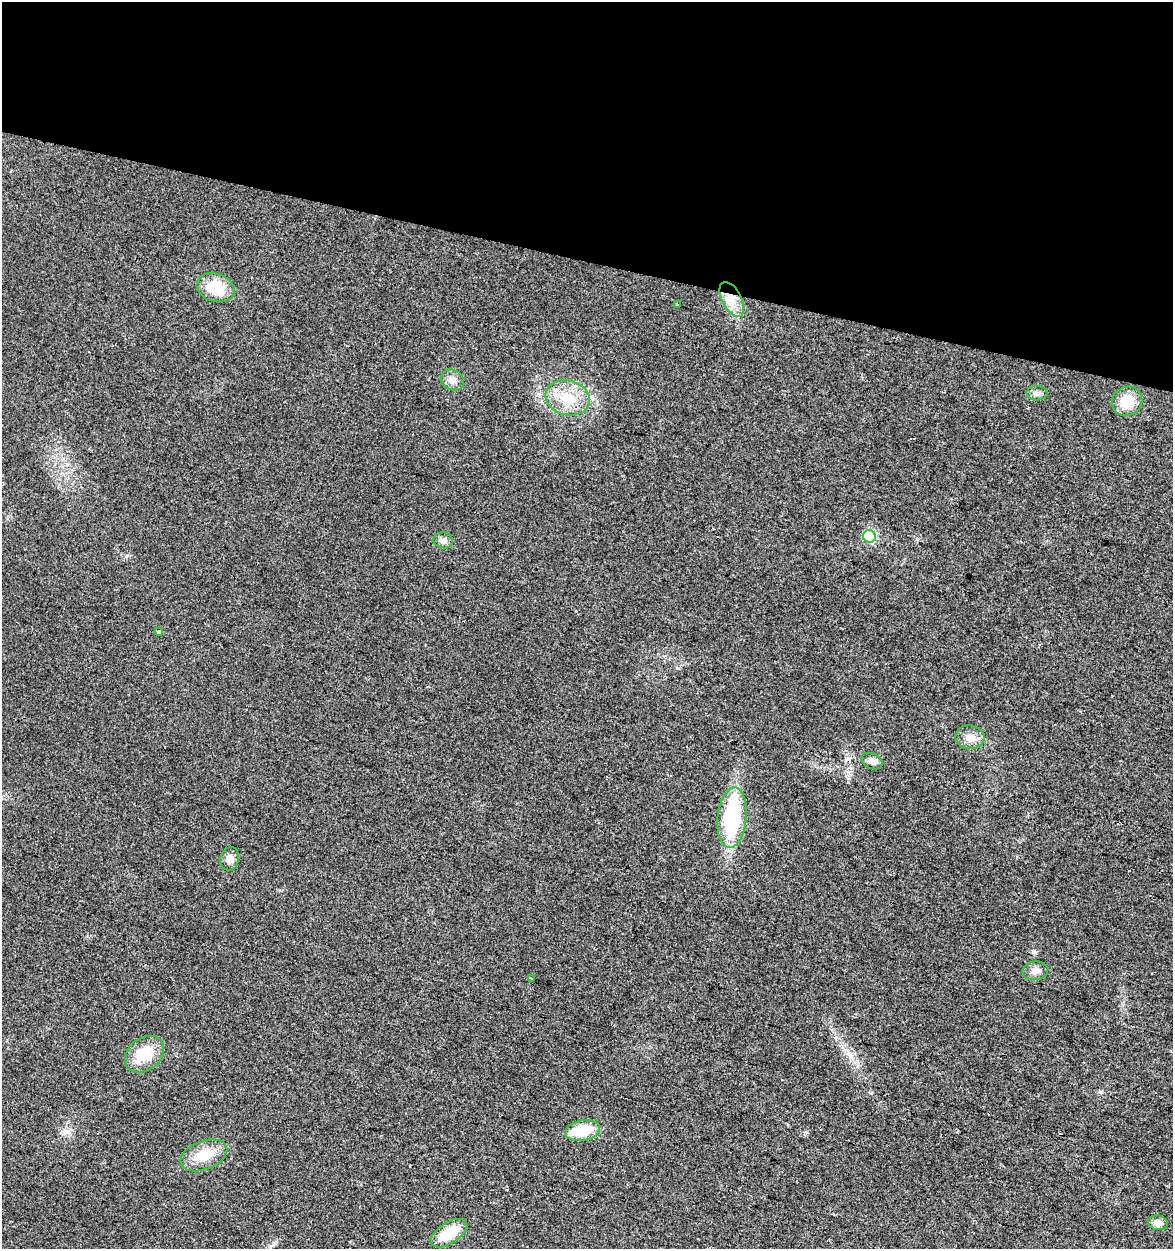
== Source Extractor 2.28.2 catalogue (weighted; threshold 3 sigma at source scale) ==
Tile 2 of 4 x 4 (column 2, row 1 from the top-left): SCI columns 1457-2627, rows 3742-4988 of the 5193 x 4995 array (HDU 1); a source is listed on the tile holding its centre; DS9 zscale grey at full resolution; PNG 1175 x 1251 px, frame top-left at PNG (2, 2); each listed source drawn as its Kron ellipse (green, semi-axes under 4 px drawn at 4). Shown black and unused: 21% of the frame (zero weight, under 2 of 3 exposures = <1% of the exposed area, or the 3 px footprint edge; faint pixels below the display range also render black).
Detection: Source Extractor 2.28.2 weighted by HDU 2 'WHT'; one run over the whole footprint, this tile lists its part. Background 0.017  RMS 0.0078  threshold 0.035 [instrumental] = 3 sigma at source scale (4.5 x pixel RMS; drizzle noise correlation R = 1.50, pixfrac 1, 0.0396/0.0396 arcsec/px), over >= 5 px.
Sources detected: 22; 1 cosmic-ray / hot-pixel residue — neither listed nor drawn; the other 21 listed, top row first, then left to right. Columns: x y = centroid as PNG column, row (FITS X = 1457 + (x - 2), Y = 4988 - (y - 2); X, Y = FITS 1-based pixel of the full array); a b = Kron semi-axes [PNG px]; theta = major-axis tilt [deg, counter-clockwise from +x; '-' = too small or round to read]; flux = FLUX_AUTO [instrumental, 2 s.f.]
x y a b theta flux
215 288 19 13 -17 25
732 299 19 9 -63 12
678 305 3 3 - 1.9
452 380 12 10 -24 5.3
1037 393 10 7 -2 3.1
568 398 22 17 -16 22
1127 401 15 14 - 18
869 536 6 6 - 54
443 540 10 8 -12 3.6
159 632 4 3 - 3.5
970 737 14 11 -9 7.2
872 761 11 7 -26 5.1
732 818 31 14 84 74
230 859 12 9 76 5.1
1035 971 13 9 7 5.4
531 978 3 2 - 0.78
144 1054 21 16 39 24
582 1131 18 10 11 26
204 1155 24 14 21 19
1158 1223 10 7 -12 5.4
449 1233 20 10 32 23
Overlapping masked pixels (flux is a lower limit): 1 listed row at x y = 732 299
Unlisted compact peaks at least as high as the median listed source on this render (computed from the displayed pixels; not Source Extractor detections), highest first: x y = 1101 1092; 127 555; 65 1131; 871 1093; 805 1132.